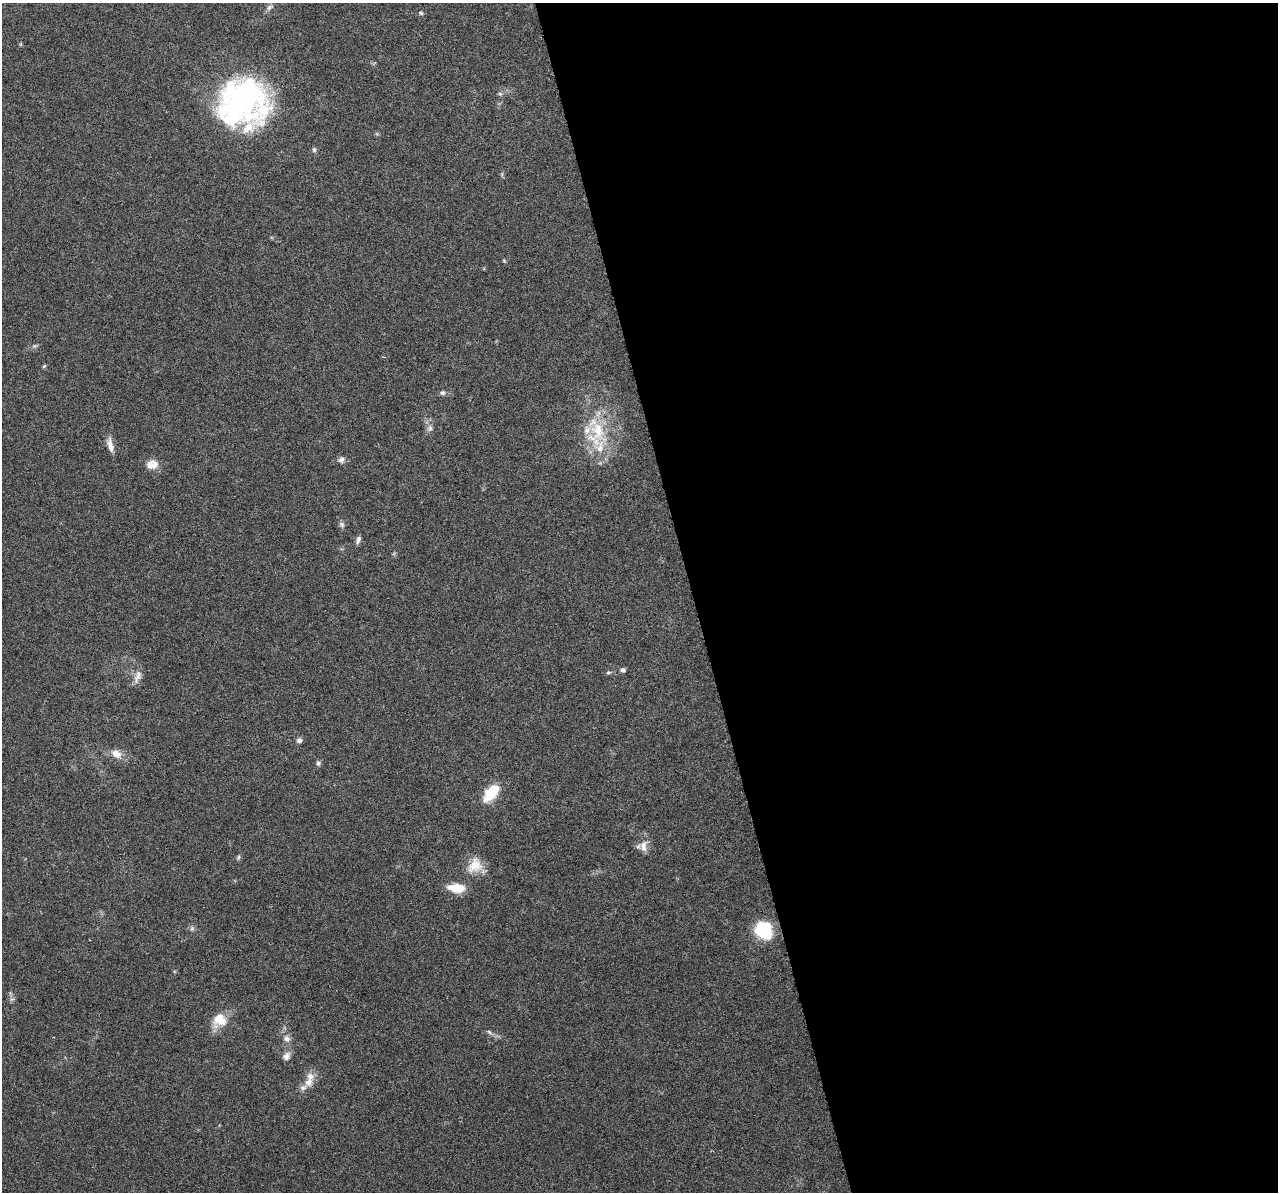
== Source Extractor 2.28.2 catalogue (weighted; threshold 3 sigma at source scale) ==
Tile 8 of 4 x 4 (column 4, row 2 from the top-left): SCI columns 3830-5105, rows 2428-3617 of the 5108 x 4904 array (HDU 1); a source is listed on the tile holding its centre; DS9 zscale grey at full resolution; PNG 1280 x 1194 px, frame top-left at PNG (2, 3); no overlay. Shown black and unused: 46% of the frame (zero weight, under 3 of 6 exposures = <1% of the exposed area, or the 3 px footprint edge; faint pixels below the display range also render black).
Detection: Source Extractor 2.28.2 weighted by HDU 2 'WHT'; one run over the whole footprint, this tile lists its part. Background 0.0444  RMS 0.0026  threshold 0.0106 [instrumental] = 3 sigma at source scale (4.09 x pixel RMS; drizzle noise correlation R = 1.36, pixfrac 0.8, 0.0396/0.0396 arcsec/px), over >= 5 px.
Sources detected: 41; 1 too faint to see at this stretch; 1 inside a brighter object's white glare — not listed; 5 inside a brighter listed object's ellipse — not listed separately; the other 34 listed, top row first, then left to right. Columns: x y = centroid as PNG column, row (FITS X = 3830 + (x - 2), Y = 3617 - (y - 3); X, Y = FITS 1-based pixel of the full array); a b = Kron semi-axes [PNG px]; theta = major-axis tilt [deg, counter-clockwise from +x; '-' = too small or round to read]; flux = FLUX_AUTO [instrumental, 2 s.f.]
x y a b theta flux
269 7 11 5 38 0.78
421 13 7 4 -27 0.38
21 44 5 3 - 0.22
500 94 6 5 - 0.46
240 99 59 44 27 53
314 150 6 5 - 0.48
504 261 5 4 - 0.27
44 366 6 4 44 0.3
443 393 7 6 - 0.66
430 428 10 7 81 1
597 432 38 25 72 13
110 445 21 7 -79 1.8
341 459 9 8 - 0.94
152 464 16 12 4 2.4
342 525 8 6 -59 0.66
358 539 10 5 72 0.82
623 670 6 5 - 0.67
608 672 6 5 - 0.4
137 677 19 9 69 1.8
299 740 7 6 - 0.76
116 754 16 11 -26 2.3
318 763 7 6 - 0.53
492 792 22 11 48 7
643 846 18 11 81 2.2
238 857 6 4 87 0.39
475 865 22 17 54 4.4
456 888 19 9 -5 4.9
192 928 8 6 -70 0.57
764 930 17 16 - 12
219 1020 19 17 29 5
489 1032 9 4 -36 0.57
287 1039 10 8 -76 1.3
286 1056 12 9 52 1.3
308 1082 14 11 59 2.4